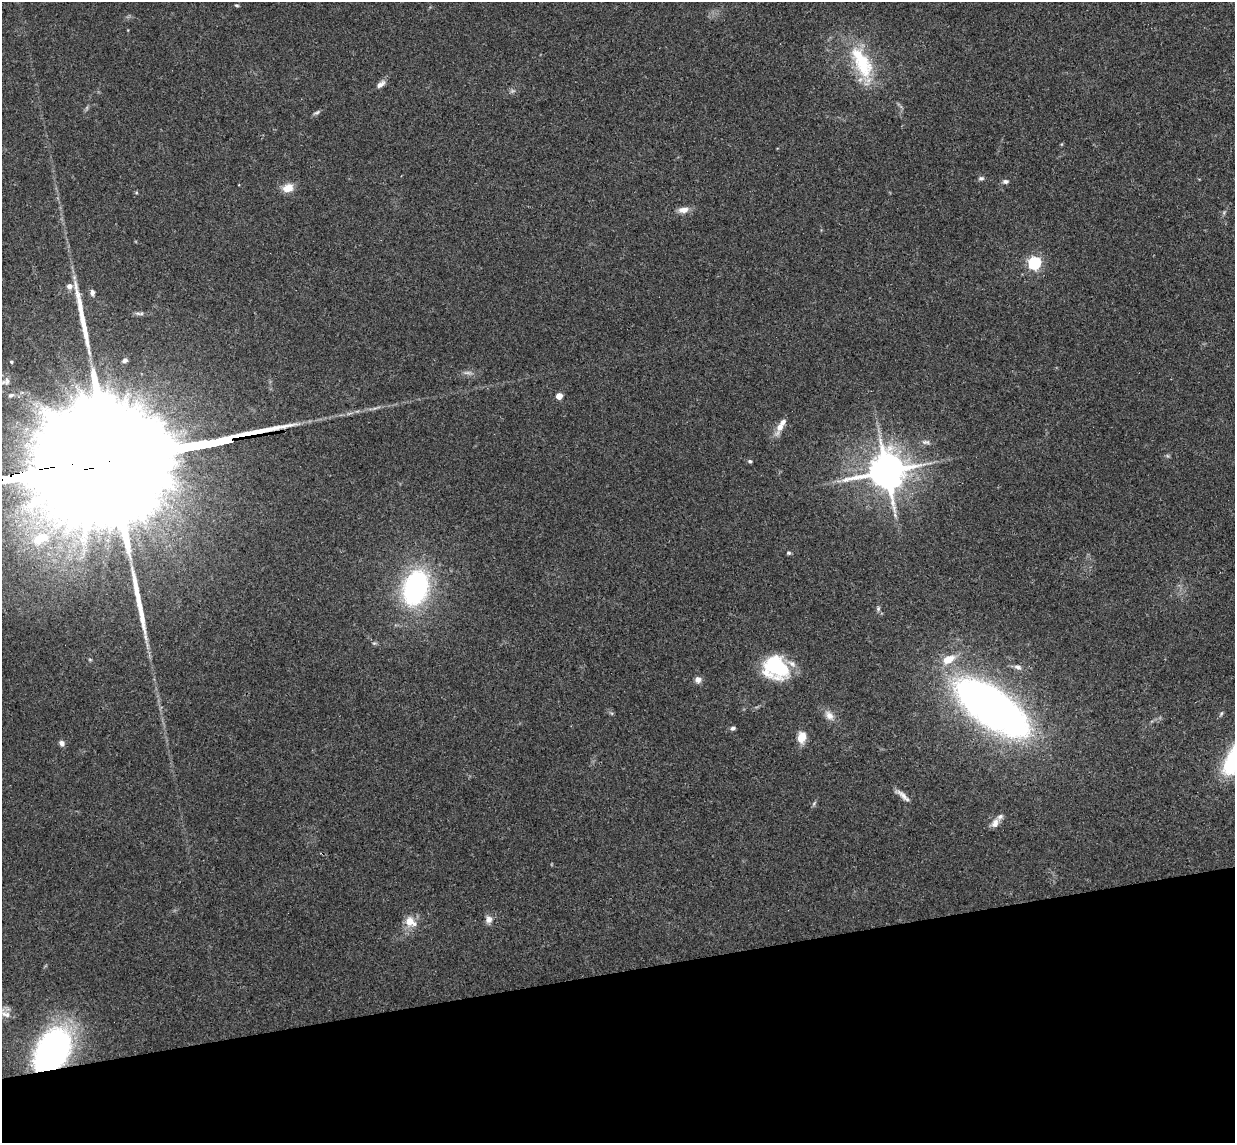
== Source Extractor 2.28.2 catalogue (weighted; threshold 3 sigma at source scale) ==
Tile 14 of 4 x 4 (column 2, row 4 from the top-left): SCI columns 1290-2522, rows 155-1295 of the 5046 x 4985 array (HDU 1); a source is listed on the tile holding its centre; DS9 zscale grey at full resolution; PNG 1237 x 1145 px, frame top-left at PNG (2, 2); no overlay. Shown black and unused: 15% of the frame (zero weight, under 3 of 4 exposures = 6% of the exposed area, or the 3 px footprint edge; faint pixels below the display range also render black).
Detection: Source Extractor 2.28.2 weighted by HDU 2 'WHT'; one run over the whole footprint, this tile lists its part. Background 0.158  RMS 0.0071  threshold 0.0321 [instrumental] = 3 sigma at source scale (4.5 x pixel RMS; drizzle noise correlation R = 1.50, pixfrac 1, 0.05/0.05 arcsec/px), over >= 5 px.
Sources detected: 52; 1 too faint to see at this stretch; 1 inside a brighter object's white glare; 2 long thin detections or spike segments (spike, bleed or trail) — not listed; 3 inside a brighter listed object's ellipse — not listed separately; the other 45 listed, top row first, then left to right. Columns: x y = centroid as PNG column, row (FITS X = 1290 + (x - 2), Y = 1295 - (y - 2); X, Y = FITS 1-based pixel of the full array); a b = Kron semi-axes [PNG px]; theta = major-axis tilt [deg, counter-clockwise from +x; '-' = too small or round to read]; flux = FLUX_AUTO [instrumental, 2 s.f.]
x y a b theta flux
237 5 5 4 - 0.94
862 62 50 21 -63 45
380 84 14 6 39 3.8
317 112 10 4 18 1.5
981 178 8 5 0 1.5
1005 181 7 5 1 2.1
288 188 14 10 18 7.7
683 210 14 8 5 5.3
1034 263 6 5 - 130
69 286 7 6 - 3.6
92 292 8 6 -85 2.8
141 314 11 4 -2 1.9
125 360 6 4 29 2.2
11 362 5 4 - 1.4
7 381 13 9 85 5
11 395 9 6 26 2.6
559 396 5 4 - 12
780 427 17 7 66 7.1
926 442 12 6 -1 2.6
111 460 173 23 9 110000
750 461 5 4 - 1.3
887 471 11 10 - 2100
895 515 7 4 -72 1.4
40 539 27 15 22 32
788 553 6 4 13 1.1
416 588 26 18 72 150
878 609 7 5 79 1.3
948 659 18 10 28 11
90 660 6 4 -19 0.79
778 667 31 23 -65 41
1018 667 10 6 -24 2.9
698 679 7 6 - 4.1
992 707 58 24 -35 560
1221 713 7 4 70 1
829 715 14 9 -49 5.5
733 728 6 4 9 1.9
801 737 13 9 77 9.4
62 743 7 6 - 2.6
904 796 20 6 -39 4.5
814 803 7 4 46 1.2
995 823 12 8 66 4.5
489 919 10 8 -71 3.9
410 922 16 11 -30 9.2
5 1014 15 7 -15 4.6
52 1050 38 25 57 230
Overlapping masked pixels (flux is a lower limit): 2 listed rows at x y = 111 460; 52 1050
Isophote crosses this tile's border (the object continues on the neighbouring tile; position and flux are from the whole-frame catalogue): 1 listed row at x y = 111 460